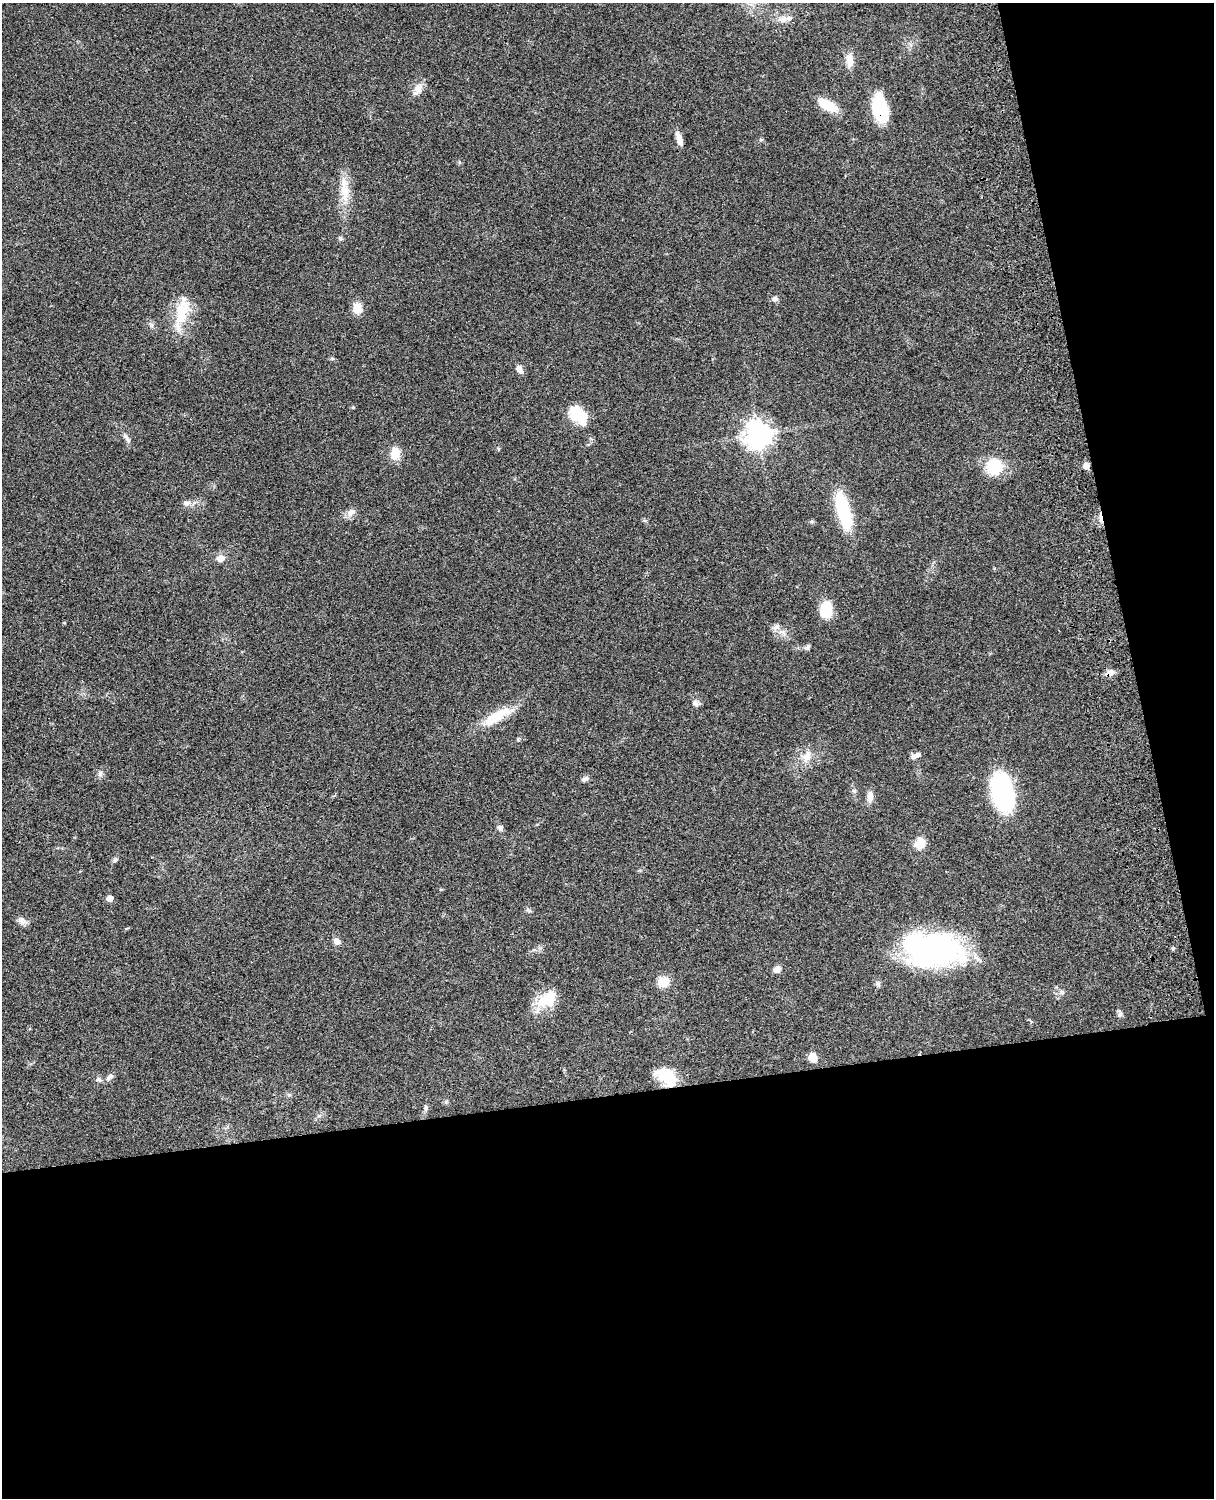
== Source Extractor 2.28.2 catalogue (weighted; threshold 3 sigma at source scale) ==
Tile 12 of 4 x 3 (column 4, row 3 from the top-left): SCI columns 3758-4969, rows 277-1772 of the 5088 x 4927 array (HDU 1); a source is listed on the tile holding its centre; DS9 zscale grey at full resolution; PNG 1216 x 1500 px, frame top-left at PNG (2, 3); no overlay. Shown black and unused: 33% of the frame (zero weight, under 3 of 4 exposures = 6% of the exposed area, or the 3 px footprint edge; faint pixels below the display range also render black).
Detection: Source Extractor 2.28.2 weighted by HDU 2 'WHT'; one run over the whole footprint, this tile lists its part. Background 0.0792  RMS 0.0058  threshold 0.0262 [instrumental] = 3 sigma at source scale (4.5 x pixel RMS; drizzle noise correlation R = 1.50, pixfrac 1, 0.05/0.05 arcsec/px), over >= 5 px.
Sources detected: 56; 1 cosmic-ray / hot-pixel residue — not listed; the other 55 listed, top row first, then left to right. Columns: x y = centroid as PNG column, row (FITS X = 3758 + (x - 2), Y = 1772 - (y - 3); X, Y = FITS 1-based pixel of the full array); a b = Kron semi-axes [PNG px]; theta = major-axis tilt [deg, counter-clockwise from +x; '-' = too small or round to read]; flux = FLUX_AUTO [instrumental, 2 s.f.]
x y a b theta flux
783 19 12 7 2 3.4
850 60 20 9 -88 5.3
418 89 18 9 59 4.8
827 105 27 10 -30 11
880 108 29 14 -79 26
679 139 16 6 -72 4.2
459 162 6 4 -71 0.67
344 189 34 12 -87 12
775 299 7 7 - 1.8
357 308 10 9 - 8.6
182 311 43 16 76 19
332 358 6 4 -19 0.77
519 369 10 7 -55 3.1
578 415 20 12 -43 21
758 434 9 8 - 630
127 439 15 5 -55 2.3
395 454 15 10 74 7.5
1086 466 5 5 - 4.5
994 467 12 12 - 26
186 503 9 7 -3 2.2
843 511 43 13 -74 32
351 512 12 9 39 3.5
220 558 7 6 - 4.6
826 610 17 12 79 14
776 627 11 6 22 2.2
808 647 8 6 53 1.3
1110 673 11 7 24 3.7
695 703 10 6 -42 1.9
497 716 44 12 29 17
807 756 19 11 70 6.6
915 756 13 5 29 2.4
100 774 8 6 73 1.6
585 779 9 6 23 1.9
1002 792 30 18 -79 81
870 797 14 7 86 4.1
500 828 9 7 -55 1.7
920 843 6 6 - 27
115 860 6 6 - 1.2
110 898 5 5 - 4.9
22 921 12 9 -44 2.9
337 941 9 7 -54 2.7
933 949 62 35 -4 120
777 969 9 7 27 2.8
663 982 11 10 - 9
878 984 6 6 - 1.3
1062 992 8 6 14 1.6
547 999 27 17 35 16
1120 1014 8 6 79 1.6
813 1057 9 7 -70 6.3
666 1076 22 13 -36 20
109 1077 10 6 40 2.4
99 1079 7 6 - 1.4
289 1095 6 4 -19 0.85
446 1102 6 4 -72 0.85
425 1108 8 6 90 1.4
Overlapping masked pixels (flux is a lower limit): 3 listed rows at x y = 880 108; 1110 673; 666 1076
Unlisted compact peaks at least as high as the median listed source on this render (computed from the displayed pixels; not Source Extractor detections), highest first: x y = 854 791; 353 407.